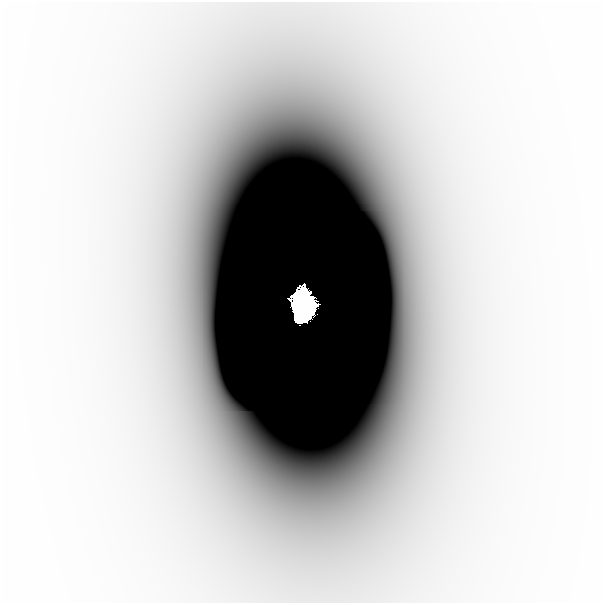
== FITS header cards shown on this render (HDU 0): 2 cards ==
NAXIS1  =                  601
NAXIS2  =                  601

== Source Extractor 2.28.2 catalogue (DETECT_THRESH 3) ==
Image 601 x 601 px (HDU 0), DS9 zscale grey, 1 PNG px = 1 image px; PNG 605 x 605 px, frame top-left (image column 1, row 601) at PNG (0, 2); no overlay
Background -3.50e-10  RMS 1.0e-10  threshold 3.11e-10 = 3 sigma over >= 5 px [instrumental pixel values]
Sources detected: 3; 1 with non-positive FLUX_AUTO (blend fragments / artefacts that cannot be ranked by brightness) is not listed; the other 2 listed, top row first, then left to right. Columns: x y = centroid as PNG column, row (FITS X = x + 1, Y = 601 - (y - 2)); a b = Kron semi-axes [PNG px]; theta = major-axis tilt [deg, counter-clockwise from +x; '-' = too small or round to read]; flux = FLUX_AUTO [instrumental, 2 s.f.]
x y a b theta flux
301 304 24 17 -85 2.3e+01
506 309 66 30 -90 1.6e-06
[1 non-positive-flux detection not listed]